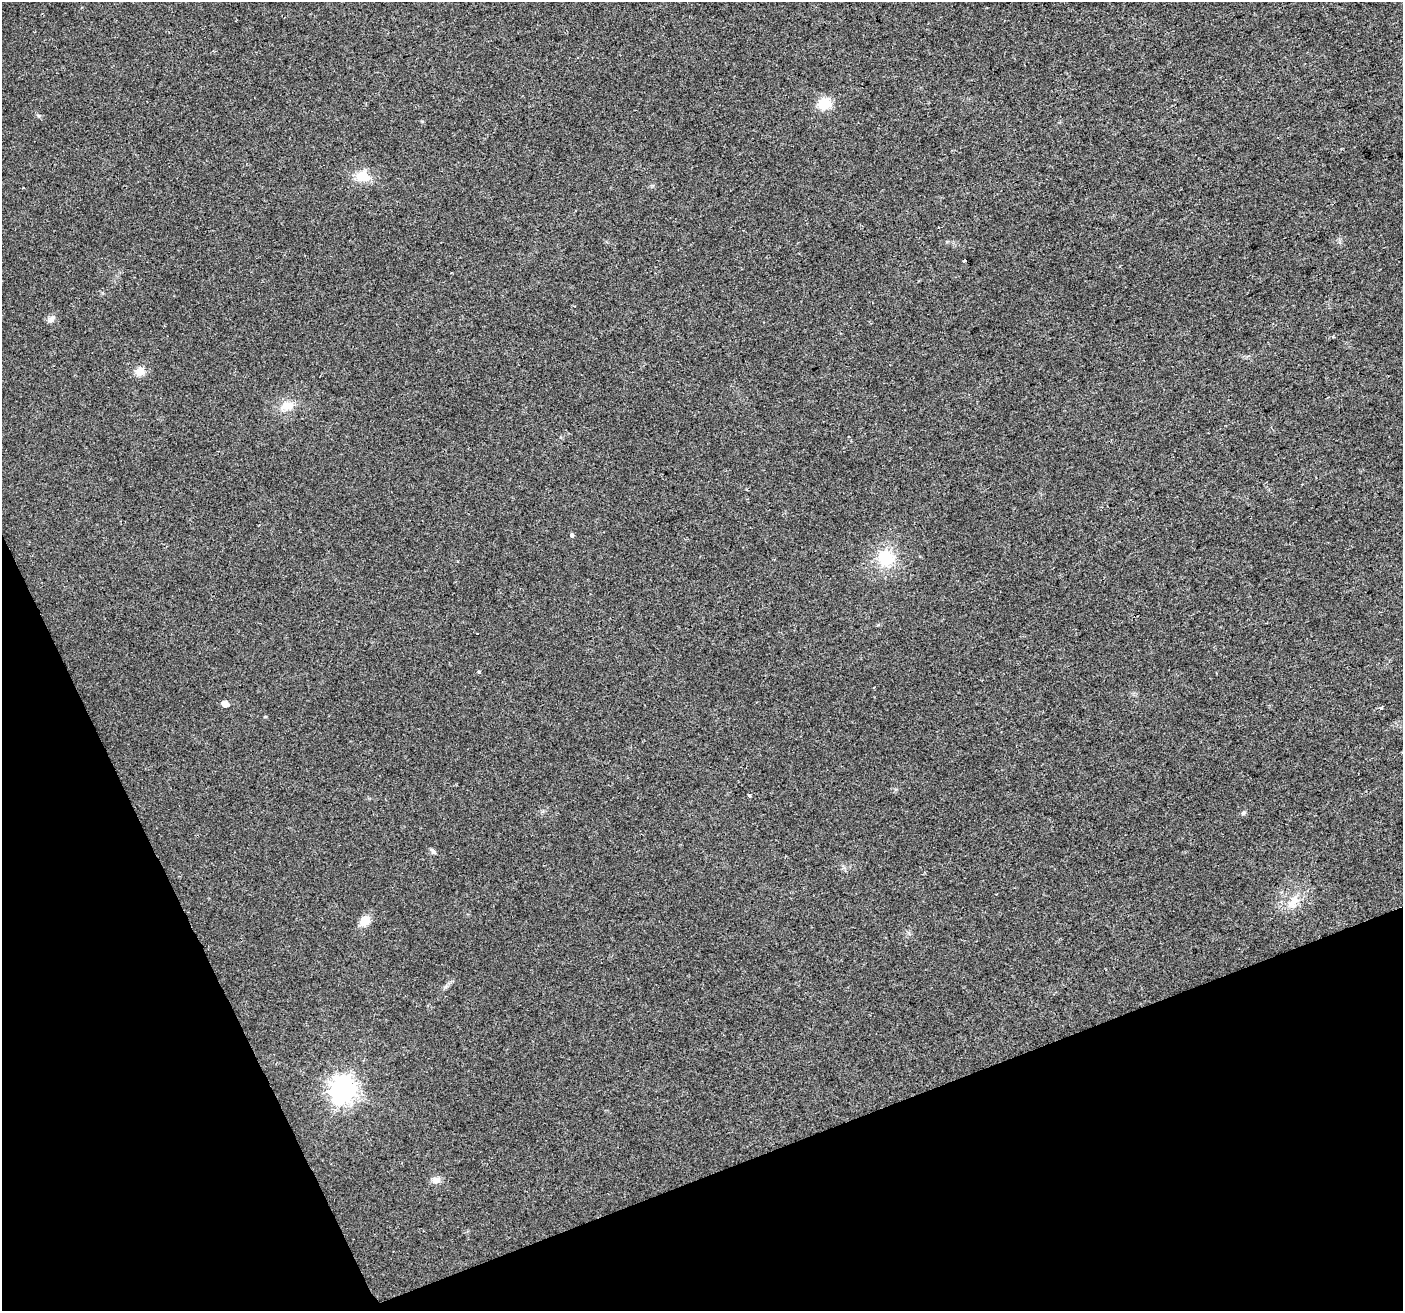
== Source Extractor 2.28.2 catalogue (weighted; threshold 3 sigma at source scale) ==
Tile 14 of 4 x 4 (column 2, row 4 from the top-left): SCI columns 1404-2804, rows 142-1450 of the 5607 x 5461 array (HDU 1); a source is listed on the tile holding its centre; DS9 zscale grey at full resolution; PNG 1405 x 1313 px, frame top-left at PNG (2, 2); no overlay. Shown black and unused: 19% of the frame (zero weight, under 2 of 3 exposures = <1% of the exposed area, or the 3 px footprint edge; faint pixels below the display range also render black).
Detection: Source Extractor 2.28.2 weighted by HDU 2 'WHT'; one run over the whole footprint, this tile lists its part. Background 0.0293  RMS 0.0063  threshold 0.0285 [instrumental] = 3 sigma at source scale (4.5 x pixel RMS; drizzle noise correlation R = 1.50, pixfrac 1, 0.0396/0.0396 arcsec/px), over >= 5 px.
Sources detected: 21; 1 cosmic-ray / hot-pixel residue — not listed; the other 20 listed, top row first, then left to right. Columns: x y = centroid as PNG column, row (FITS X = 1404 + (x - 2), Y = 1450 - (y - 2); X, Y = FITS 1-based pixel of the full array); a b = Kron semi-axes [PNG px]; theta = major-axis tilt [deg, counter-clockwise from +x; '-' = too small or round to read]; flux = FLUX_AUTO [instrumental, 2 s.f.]
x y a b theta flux
824 103 16 13 7 11
38 115 6 4 -19 0.86
362 176 10 9 - 15
965 260 3 3 - 1.1
51 319 11 7 45 2.4
140 372 11 10 - 5.2
287 406 17 11 4 8.2
572 535 4 3 - 4.7
885 558 20 18 -28 22
479 672 4 3 - 0.92
225 704 6 5 - 4.7
1381 707 3 3 - 2.3
265 717 4 3 - 0.54
749 796 4 3 - 0.94
1243 813 6 5 - 1.3
433 852 9 5 -42 1.4
1293 901 21 12 48 9.2
365 921 12 9 44 7.3
343 1089 10 9 - 570
436 1180 11 8 -5 3.7
Unlisted compact peaks at least as high as the median listed source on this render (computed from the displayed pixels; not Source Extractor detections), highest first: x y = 445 987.